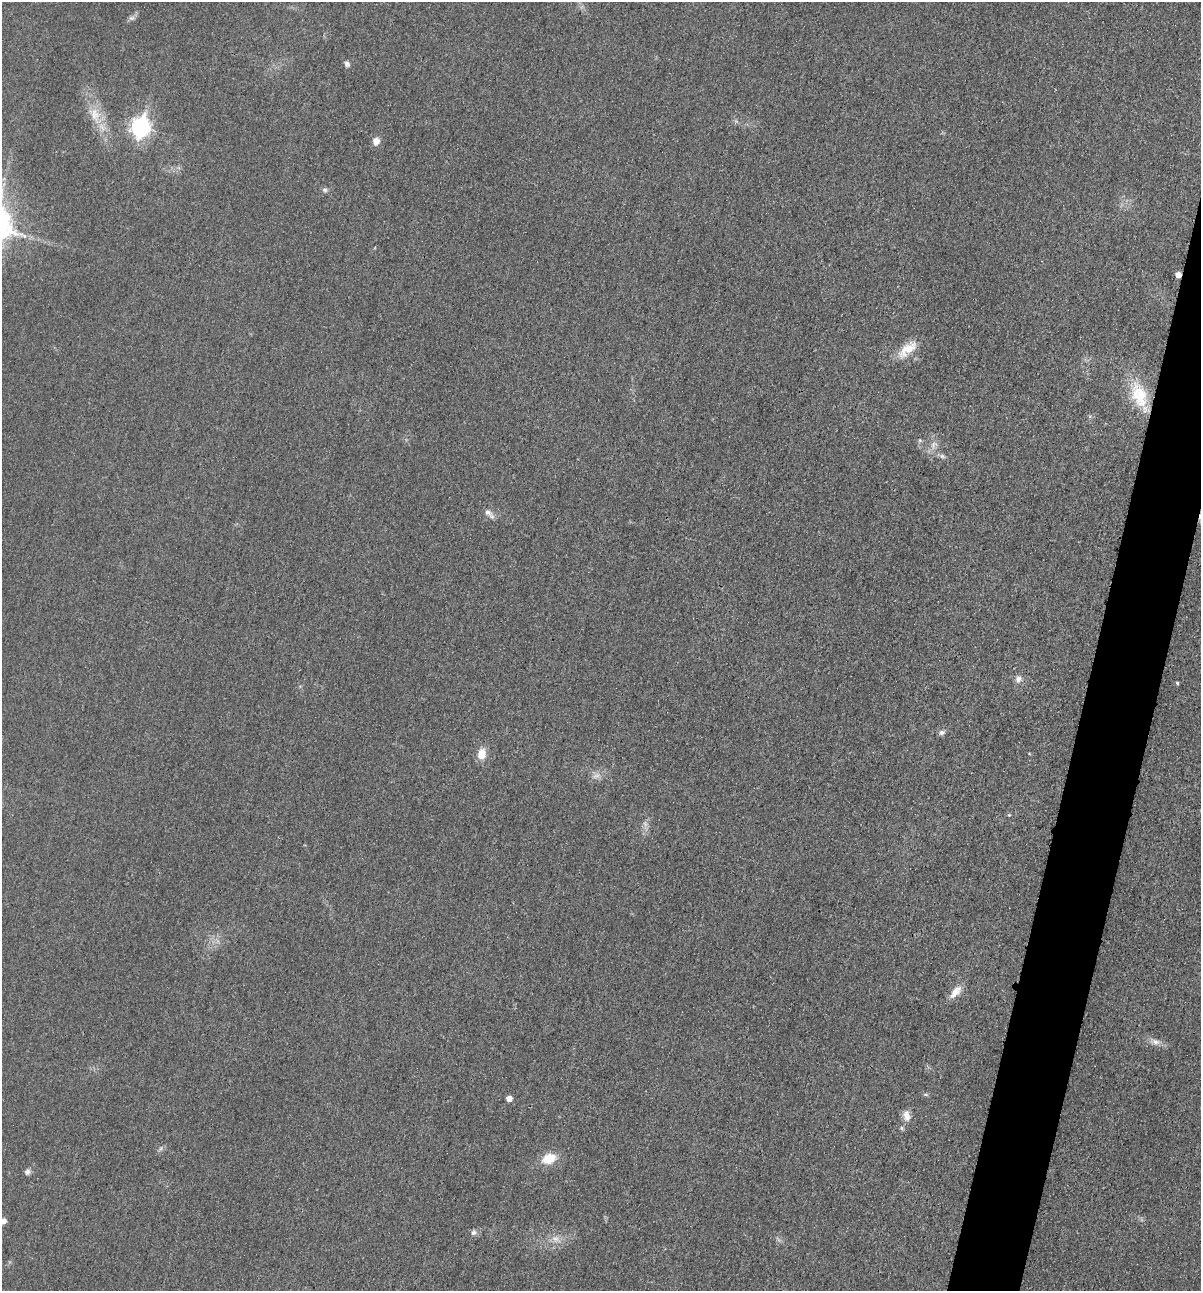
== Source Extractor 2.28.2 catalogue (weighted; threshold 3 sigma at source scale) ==
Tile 10 of 4 x 4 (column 2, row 3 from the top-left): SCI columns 1344-2542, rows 1308-2596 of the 5206 x 5195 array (HDU 1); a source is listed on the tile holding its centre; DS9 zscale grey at full resolution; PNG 1203 x 1293 px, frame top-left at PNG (2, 2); no overlay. Shown black and unused: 4% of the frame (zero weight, under 3 of 4 exposures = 2% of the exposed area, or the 3 px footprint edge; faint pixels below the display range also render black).
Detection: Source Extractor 2.28.2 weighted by HDU 2 'WHT'; one run over the whole footprint, this tile lists its part. Background 0.0289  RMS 0.0059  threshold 0.0264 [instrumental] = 3 sigma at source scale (4.5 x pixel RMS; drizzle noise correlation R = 1.50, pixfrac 1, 0.05/0.05 arcsec/px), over >= 5 px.
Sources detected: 29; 1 too faint to see at this stretch — not listed; the other 28 listed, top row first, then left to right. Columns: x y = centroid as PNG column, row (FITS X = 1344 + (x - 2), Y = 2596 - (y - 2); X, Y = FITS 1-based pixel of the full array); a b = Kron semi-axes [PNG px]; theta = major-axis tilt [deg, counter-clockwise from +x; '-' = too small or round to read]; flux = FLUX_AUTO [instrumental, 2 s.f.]
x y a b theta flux
131 18 8 4 0 1.3
347 64 8 6 -57 1.7
95 114 21 12 -81 11
140 127 9 7 73 210
376 141 10 9 - 3.5
325 190 7 6 - 1.5
1178 275 5 5 - 4
907 349 29 12 39 11
1139 395 31 22 -65 24
933 444 9 4 81 2.2
942 456 8 6 -15 1.6
488 512 12 7 -30 3.1
1018 679 9 7 72 2.7
1177 683 4 4 - 0.84
942 732 8 6 25 1.8
481 754 12 9 78 7.5
1009 815 4 4 - 0.59
645 824 7 5 -57 1.5
955 992 20 9 50 6.1
1156 1042 10 6 -3 2.7
926 1094 7 4 -8 0.91
509 1098 5 4 - 4.3
906 1116 14 9 -80 4.4
549 1158 13 9 21 13
27 1172 8 7 - 2
3 1221 6 5 - 3.3
473 1233 7 6 - 1.7
555 1239 11 7 -10 3.5
Overlapping masked pixels (flux is a lower limit): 1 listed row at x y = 1178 275
Isophote crosses this tile's border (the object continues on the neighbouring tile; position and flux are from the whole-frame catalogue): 1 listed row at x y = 3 1221